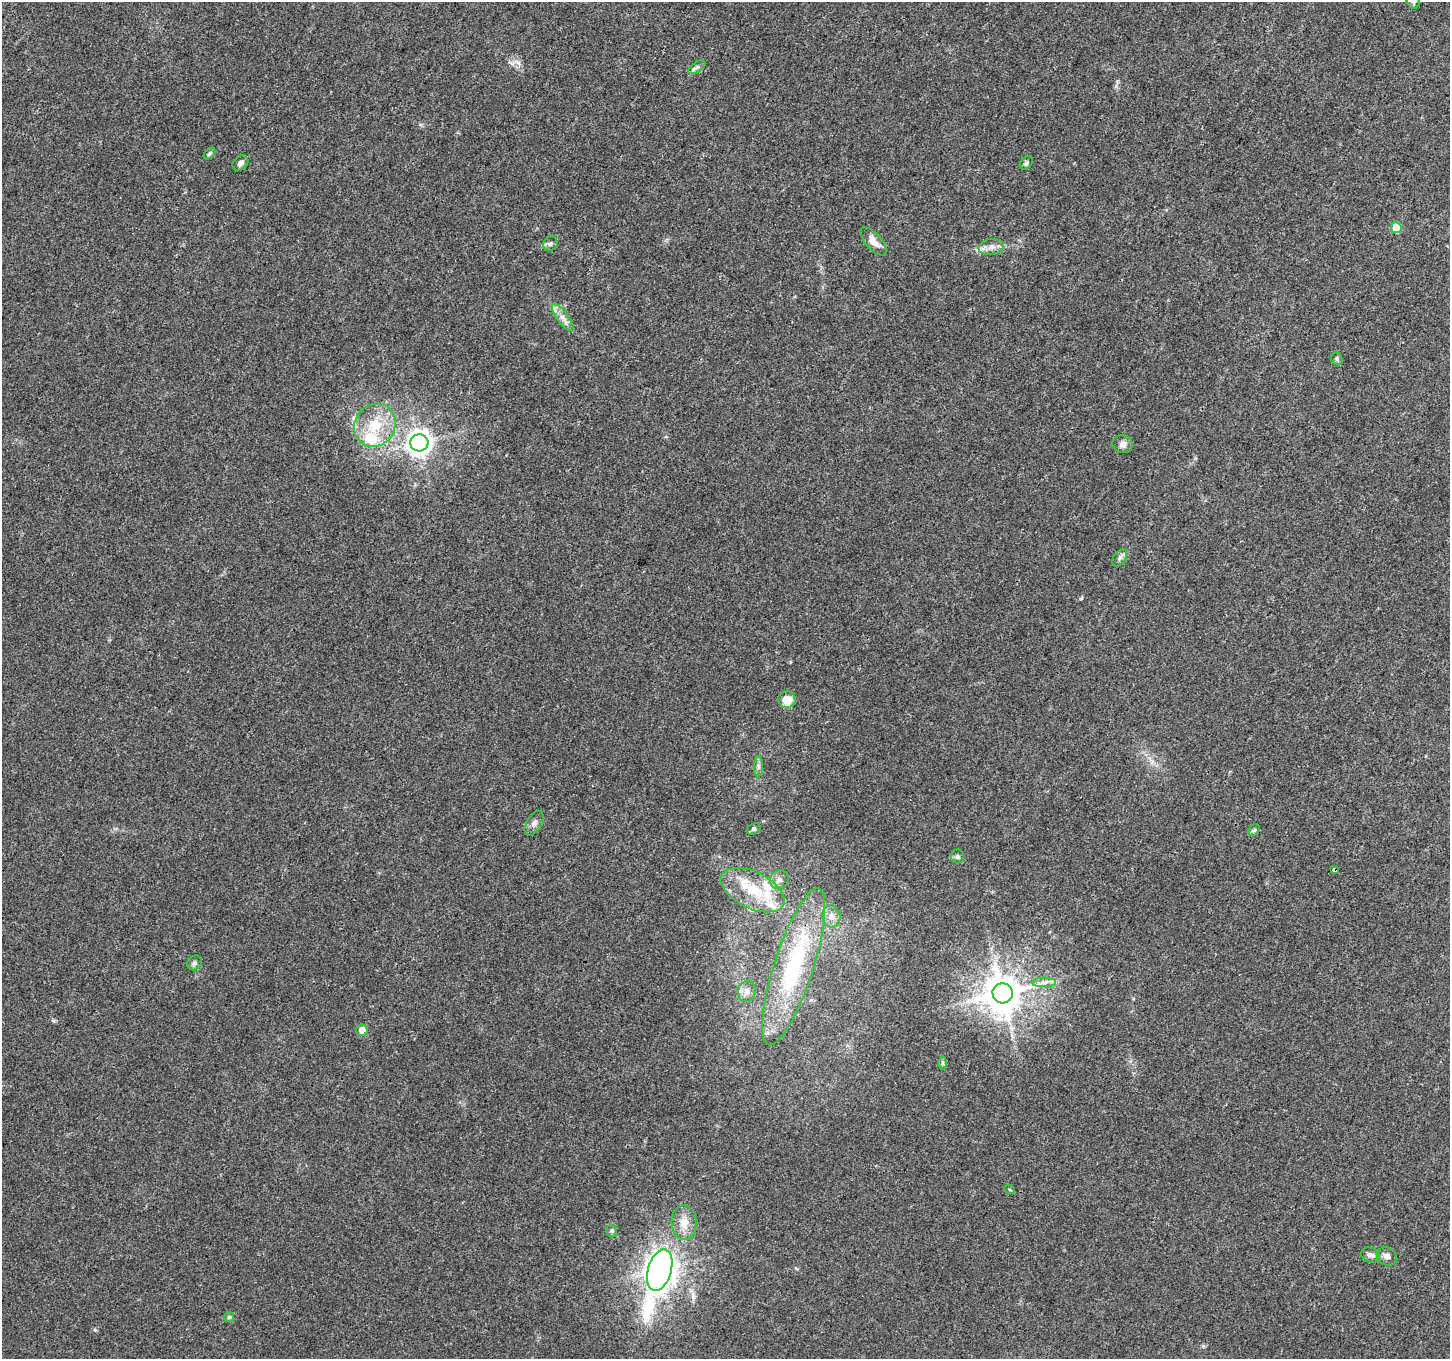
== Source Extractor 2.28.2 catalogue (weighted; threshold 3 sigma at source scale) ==
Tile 10 of 4 x 4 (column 2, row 3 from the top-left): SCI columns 1449-2896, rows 1555-2911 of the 5799 x 5887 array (HDU 1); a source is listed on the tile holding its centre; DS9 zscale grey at full resolution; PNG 1452 x 1361 px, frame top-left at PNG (2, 2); each listed source drawn as its Kron ellipse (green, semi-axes under 4 px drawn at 4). Shown black and unused: <1% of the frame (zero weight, under 3 of 4 exposures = <1% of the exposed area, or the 3 px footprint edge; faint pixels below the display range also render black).
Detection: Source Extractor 2.28.2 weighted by HDU 2 'WHT'; one run over the whole footprint, this tile lists its part. Background 0.0214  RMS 0.0028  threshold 0.0128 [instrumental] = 3 sigma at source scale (4.5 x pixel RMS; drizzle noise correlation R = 1.50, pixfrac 1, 0.0396/0.0396 arcsec/px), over >= 5 px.
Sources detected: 44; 5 inside a brighter listed object's ellipse — not listed separately; the other 39 listed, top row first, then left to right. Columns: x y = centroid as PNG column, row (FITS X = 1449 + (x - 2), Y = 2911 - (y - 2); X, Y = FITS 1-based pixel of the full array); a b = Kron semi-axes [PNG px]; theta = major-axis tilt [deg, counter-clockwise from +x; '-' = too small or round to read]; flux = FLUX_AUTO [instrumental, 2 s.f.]
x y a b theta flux
1413 2 7 5 -46 0.63
697 67 10 5 35 0.76
209 154 6 4 45 0.52
240 163 9 6 42 1.1
1026 163 8 5 51 0.61
1396 228 5 5 - 7.3
874 241 17 8 -48 2.7
550 244 7 6 - 0.78
991 247 13 8 9 1.9
563 317 16 6 -53 2
1337 359 6 5 - 0.52
375 425 22 20 56 10
419 443 9 8 - 250
1123 444 10 9 - 1.3
1120 558 10 6 52 0.89
787 700 9 8 - 4.1
758 766 10 4 -90 0.88
534 823 14 7 60 1.3
753 829 7 5 28 0.55
1254 830 6 5 - 0.55
958 856 7 6 - 0.62
1334 870 4 3 - 2.7
779 880 10 9 - 1.5
752 890 34 18 -26 13
831 916 11 9 -79 2.1
194 963 8 7 - 0.76
794 967 82 19 72 35
1044 982 12 5 0 1.4
747 991 10 8 74 1.8
1003 993 10 10 - 790
362 1030 5 5 - 2.8
943 1063 7 4 90 0.5
1010 1190 5 3 - 0.25
684 1222 17 12 -86 3.8
612 1231 6 5 - 0.51
1370 1255 10 7 -17 1.3
1387 1256 10 8 -31 1.5
660 1270 21 11 73 290
229 1317 5 5 - 0.51
Overlapping masked pixels (flux is a lower limit): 1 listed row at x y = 1334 870
Isophote crosses this tile's border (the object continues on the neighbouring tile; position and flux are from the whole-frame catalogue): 1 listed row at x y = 1413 2
Unlisted compact peaks at least as high as the median listed source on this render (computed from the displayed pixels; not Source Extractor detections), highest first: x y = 95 1330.